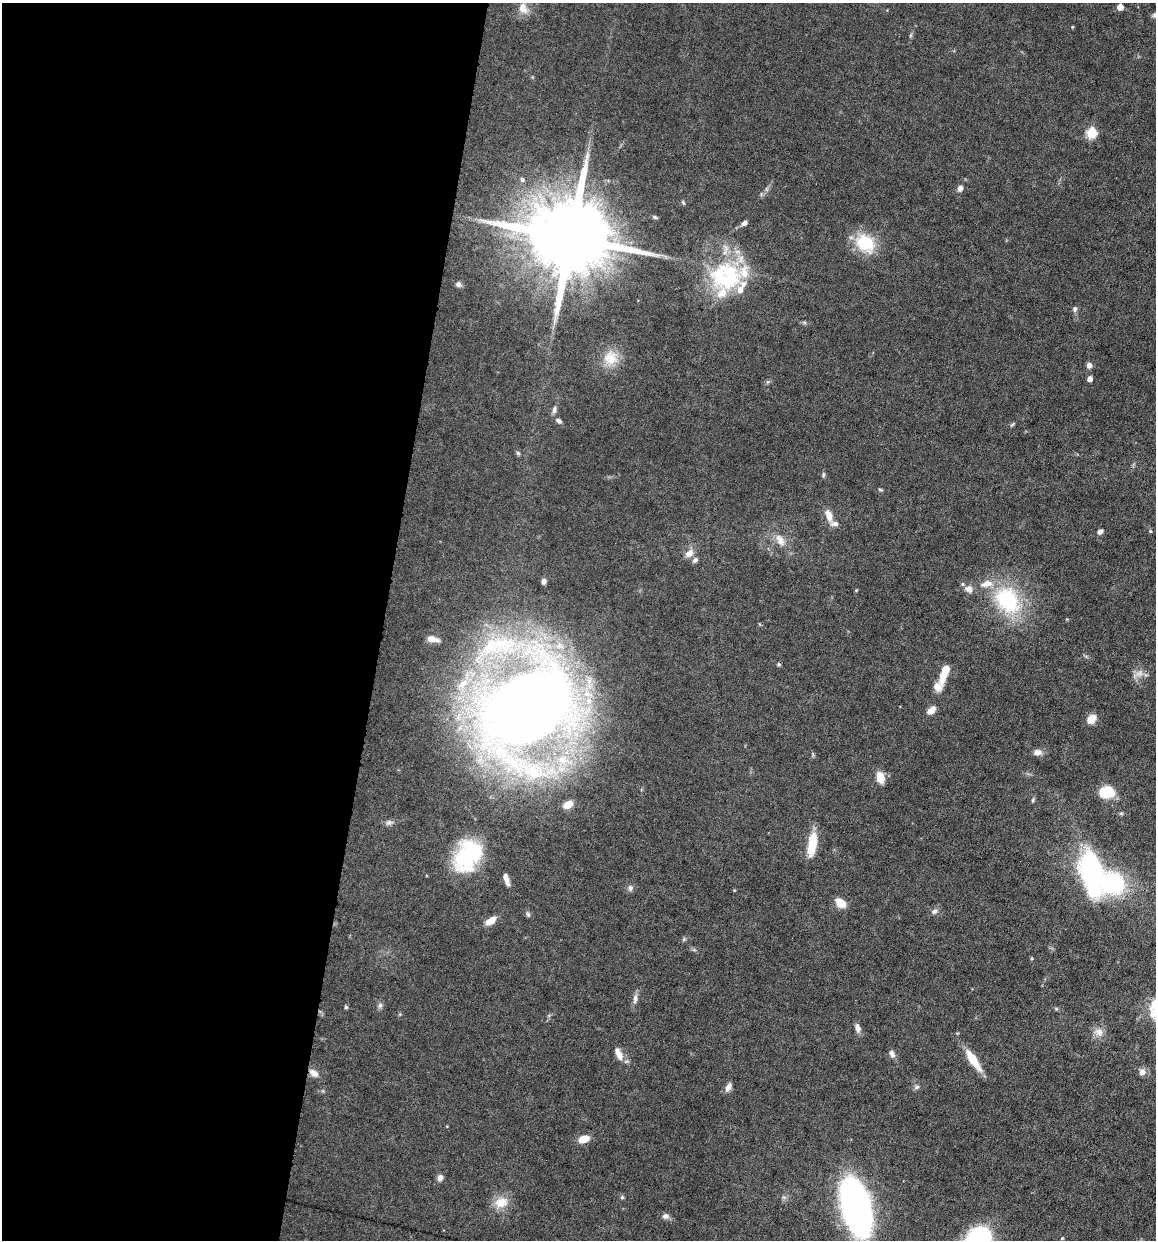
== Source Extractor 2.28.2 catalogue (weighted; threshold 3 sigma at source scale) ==
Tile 5 of 4 x 4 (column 1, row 2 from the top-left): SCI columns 119-1272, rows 2475-3712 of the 4972 x 4949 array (HDU 1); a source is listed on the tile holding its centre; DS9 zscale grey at full resolution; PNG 1158 x 1242 px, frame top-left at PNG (2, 3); no overlay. Shown black and unused: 33% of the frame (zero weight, under 6 of 12 exposures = <1% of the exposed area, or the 3 px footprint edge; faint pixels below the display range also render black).
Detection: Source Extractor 2.28.2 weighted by HDU 2 'WHT'; one run over the whole footprint, this tile lists its part. Background 0.0782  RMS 0.0027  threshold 0.011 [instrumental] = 3 sigma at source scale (4.09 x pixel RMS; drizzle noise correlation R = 1.36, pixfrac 0.8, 0.05/0.05 arcsec/px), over >= 5 px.
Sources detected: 93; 1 too faint to see at this stretch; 1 inside a brighter object's white glare — not listed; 11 inside a brighter listed object's ellipse — not listed separately; the other 80 listed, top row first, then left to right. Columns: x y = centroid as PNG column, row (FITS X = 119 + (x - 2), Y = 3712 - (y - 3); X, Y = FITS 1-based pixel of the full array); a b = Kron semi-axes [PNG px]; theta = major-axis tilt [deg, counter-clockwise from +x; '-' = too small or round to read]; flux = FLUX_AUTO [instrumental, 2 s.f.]
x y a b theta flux
1120 7 5 5 - 3.4
523 8 17 11 -70 2.6
1072 27 4 3 - 0.21
911 35 6 4 71 0.35
1091 133 6 5 - 18
522 179 6 5 - 0.65
960 188 8 6 63 0.98
683 202 6 4 -47 0.31
655 217 6 5 - 0.37
744 223 7 5 36 0.86
569 237 24 17 -15 4600
865 243 26 20 -43 9.9
725 278 50 37 -17 25
458 284 7 6 - 0.79
1075 309 7 6 - 0.7
611 358 20 19 - 4.9
1089 365 7 6 - 1.1
1090 379 4 4 - 1.5
554 410 10 6 78 0.87
558 421 9 6 -32 0.74
1012 425 8 3 48 0.35
518 453 7 4 -45 0.42
823 475 8 4 89 0.41
880 490 7 3 -9 0.33
829 516 14 7 -73 2.9
1100 531 6 5 - 0.94
1150 531 4 4 - 0.3
780 540 19 10 -58 2.8
689 553 12 8 40 1.9
695 560 8 6 44 0.78
544 581 6 5 - 0.9
968 589 12 10 -19 1.7
1007 600 43 33 -53 21
1067 619 4 4 - 0.2
433 639 13 6 -11 2.2
779 664 5 4 - 0.36
944 672 24 8 70 5
1139 673 12 9 33 1.7
463 684 23 10 44 5.6
589 701 13 10 -88 3.8
526 707 63 53 54 640
931 710 11 7 48 1.8
1091 719 10 8 45 2.8
1037 752 12 8 -7 1.3
563 760 27 15 -17 10
880 777 10 7 -75 4.3
1106 792 14 10 1 9.2
1033 800 7 4 81 0.41
568 805 8 6 29 3.2
1121 813 5 5 - 0.39
389 822 11 7 16 0.89
812 844 28 10 81 6.2
469 854 38 26 55 21
1091 873 48 21 -77 42
506 879 15 5 -71 1.6
630 888 9 7 -89 0.78
841 903 12 9 -36 3.2
934 911 9 6 33 0.8
528 914 7 5 -73 0.53
491 921 11 6 37 2.9
684 939 6 4 46 0.38
635 999 14 6 85 1.2
380 1005 8 6 74 0.69
346 1007 5 5 - 0.37
858 1028 12 6 -78 1.2
1099 1032 13 11 -33 2
619 1054 17 7 -67 2.3
892 1054 10 6 -65 1.1
973 1060 25 8 -56 6.2
1142 1072 6 6 - 1.7
314 1073 13 8 -36 1.7
728 1087 11 6 62 1.3
917 1087 8 5 27 0.61
583 1139 12 7 18 3.1
440 1178 8 7 - 0.97
622 1197 6 5 - 0.45
501 1202 20 15 23 3.9
856 1207 36 16 -75 170
665 1216 9 7 11 0.92
1062 1238 4 4 - 0.29
Overlapping masked pixels (flux is a lower limit): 1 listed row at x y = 314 1073
Isophote crosses this tile's border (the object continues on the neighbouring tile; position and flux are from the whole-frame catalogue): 1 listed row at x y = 523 8